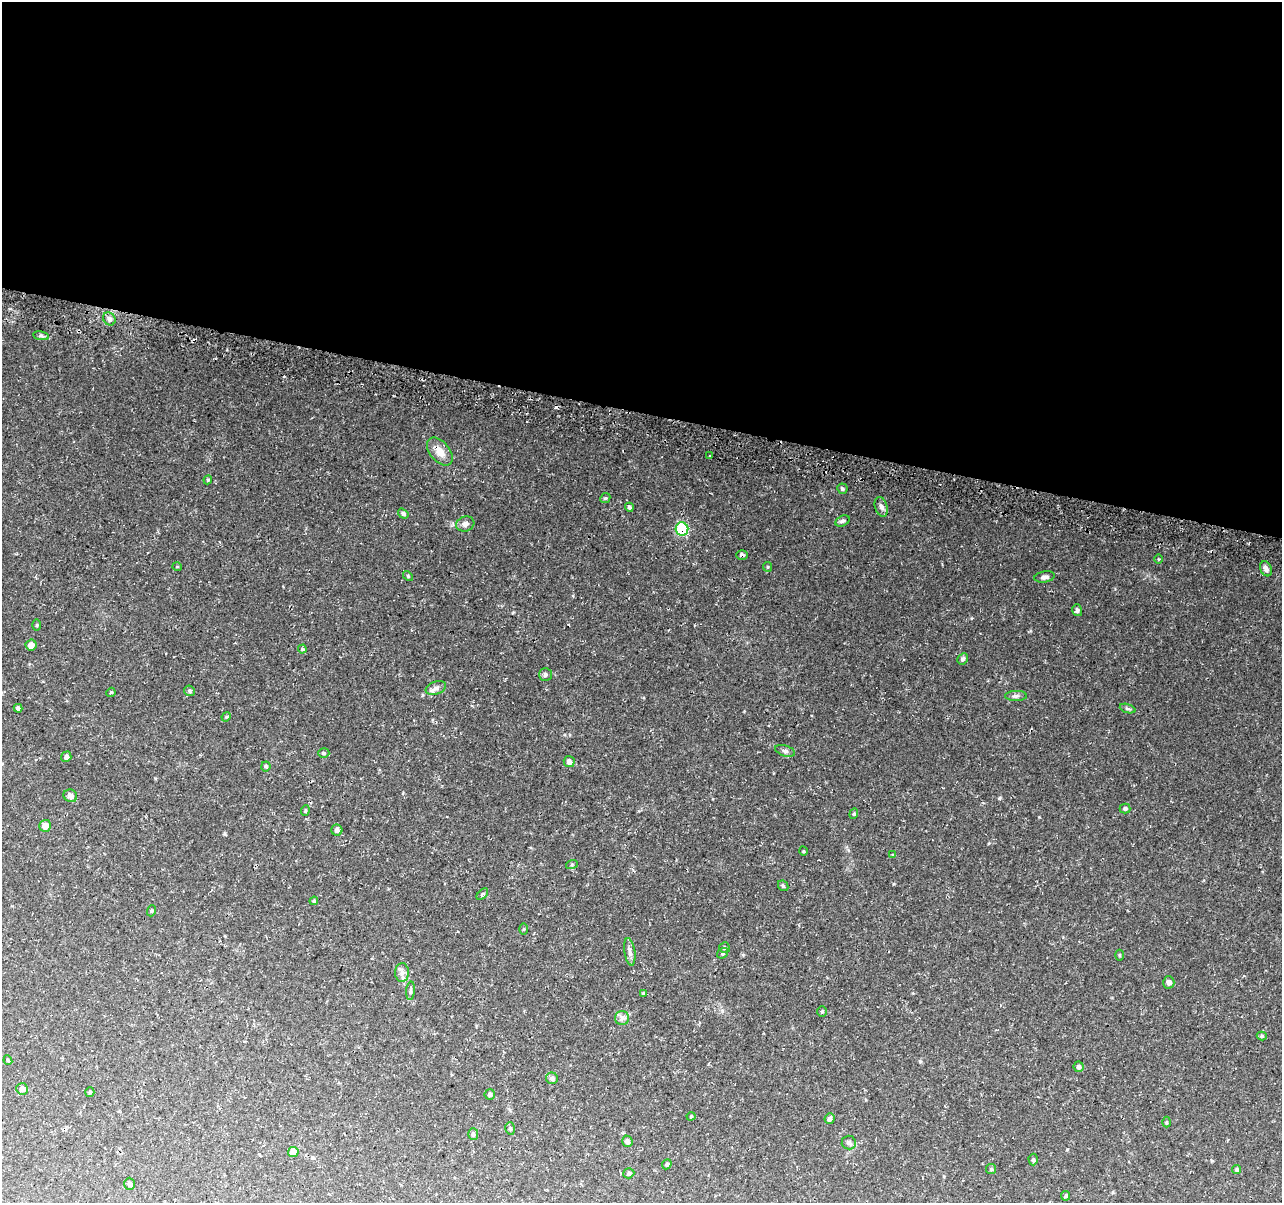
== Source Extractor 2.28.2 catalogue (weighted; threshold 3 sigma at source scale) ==
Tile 3 of 4 x 4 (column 3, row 1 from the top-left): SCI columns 2568-3847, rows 3859-5059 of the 5146 x 5375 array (HDU 1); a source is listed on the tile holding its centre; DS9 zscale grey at full resolution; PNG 1284 x 1205 px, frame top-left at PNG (2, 2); each listed source drawn as its Kron ellipse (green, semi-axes under 4 px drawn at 4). Shown black and unused: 34% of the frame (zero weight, under 3 of 4 exposures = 3% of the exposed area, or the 3 px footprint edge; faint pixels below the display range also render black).
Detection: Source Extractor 2.28.2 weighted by HDU 2 'WHT'; one run over the whole footprint, this tile lists its part. Background 0.037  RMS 0.0041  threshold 0.0183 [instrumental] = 3 sigma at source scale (4.5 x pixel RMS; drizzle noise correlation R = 1.50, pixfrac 1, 0.0396/0.0396 arcsec/px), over >= 5 px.
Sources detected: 85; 1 cosmic-ray / hot-pixel residue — neither listed nor drawn; the other 84 listed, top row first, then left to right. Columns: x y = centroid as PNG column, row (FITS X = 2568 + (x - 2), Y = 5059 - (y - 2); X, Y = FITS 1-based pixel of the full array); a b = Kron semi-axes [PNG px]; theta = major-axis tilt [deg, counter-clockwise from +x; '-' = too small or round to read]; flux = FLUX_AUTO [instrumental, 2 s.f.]
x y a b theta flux
109 319 7 6 - 1.5
41 336 8 4 -8 0.7
440 452 16 9 -50 4.8
709 456 2 2 - 0.45
208 480 4 4 - 0.47
842 489 5 5 - 0.67
605 498 5 4 - 0.59
629 507 4 4 - 0.73
881 507 10 6 -73 1.4
403 514 6 4 -34 0.96
842 521 8 5 26 0.79
465 524 9 7 17 1.6
682 529 6 6 - 28
742 555 6 5 - 1
1159 559 5 3 - 0.32
177 567 5 3 - 0.31
768 567 5 4 - 0.44
1266 569 8 5 -66 1.4
408 576 6 3 -47 0.41
1044 577 10 5 10 1.4
1077 610 6 5 - 0.93
37 625 5 3 - 0.39
31 645 5 5 - 2.5
302 649 4 4 - 0.49
963 659 6 5 - 0.93
545 675 6 6 - 0.98
436 688 10 6 20 1.7
189 691 5 5 - 0.64
111 692 5 3 - 0.5
1016 696 11 5 1 1.2
18 708 4 4 - 1
1128 709 8 3 -19 0.61
226 717 5 4 - 0.41
785 751 10 5 -18 1.1
324 753 5 4 - 0.61
66 757 5 5 - 1.2
569 762 5 5 - 2.1
266 766 5 4 - 0.6
70 796 7 6 - 2
1125 808 5 5 - 0.84
305 811 5 3 - 0.49
854 814 5 4 - 0.48
45 826 6 6 - 3.7
337 830 6 5 - 1.5
803 851 5 3 - 0.35
893 855 4 3 - 0.44
572 864 6 4 20 0.43
783 886 6 4 -43 0.55
482 894 7 4 45 0.86
314 901 4 4 - 0.46
151 911 6 3 70 0.43
524 929 5 4 - 0.38
724 948 5 5 - 0.61
630 952 14 5 -81 1.5
723 953 6 5 - 0.67
1120 955 5 3 - 0.37
402 973 9 7 89 1.7
1169 982 6 5 - 1.5
410 991 9 4 85 0.77
643 993 4 3 - 0.49
822 1011 5 4 - 0.53
622 1018 7 7 - 1.4
1262 1036 5 4 - 0.63
8 1060 5 4 - 0.51
1079 1067 5 5 - 1.3
552 1078 6 5 - 1.2
22 1089 6 5 - 2.2
90 1092 5 4 - 0.47
490 1094 5 5 - 0.82
691 1116 4 4 - 0.42
829 1119 5 5 - 1.1
1166 1122 5 3 - 0.4
510 1128 6 4 -74 0.7
473 1134 6 5 - 0.88
627 1141 6 5 - 1.2
849 1143 7 7 - 1
293 1152 5 5 - 3.5
1033 1160 6 4 -88 0.63
667 1164 5 4 - 0.71
991 1169 5 5 - 0.68
1237 1170 4 4 - 0.56
629 1173 5 5 - 0.7
129 1184 6 5 - 0.97
1066 1196 5 4 - 0.67
Overlapping masked pixels (flux is a lower limit): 3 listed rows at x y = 440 452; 682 529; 742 555
Unlisted compact peaks at least as high as the median listed source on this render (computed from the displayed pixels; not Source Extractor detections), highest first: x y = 999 798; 1039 817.